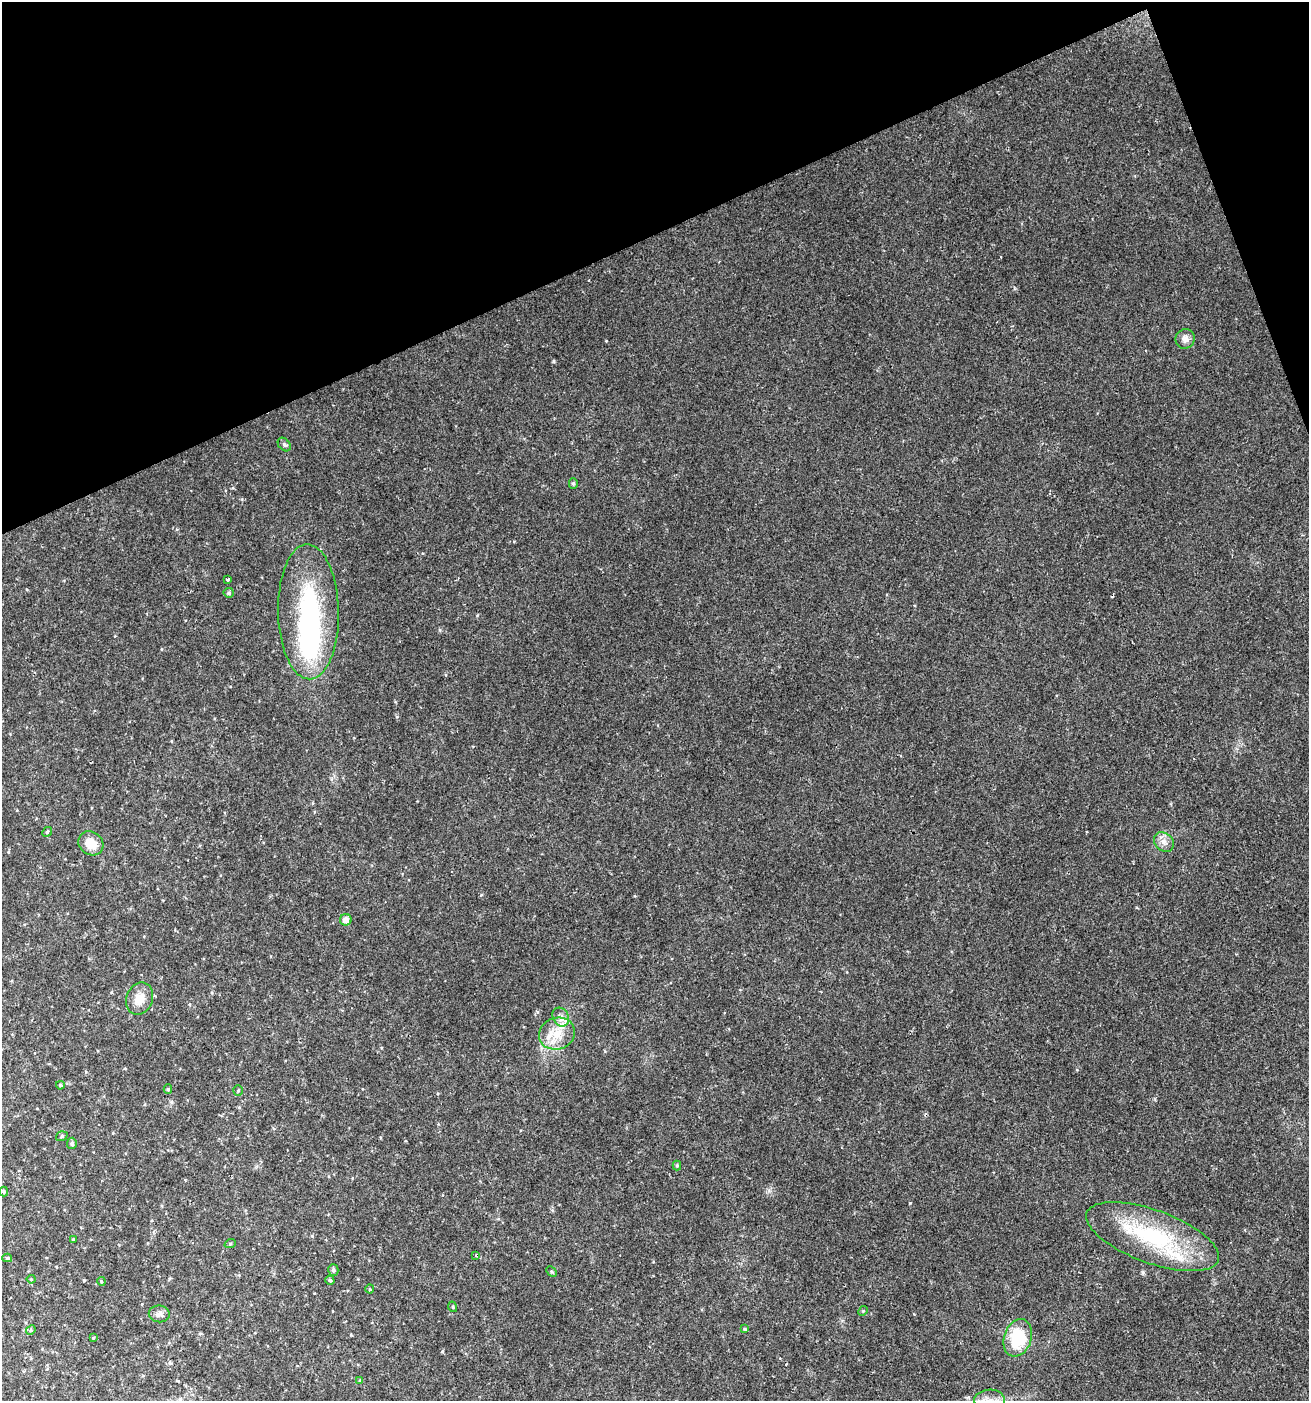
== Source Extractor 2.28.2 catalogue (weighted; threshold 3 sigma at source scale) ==
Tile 3 of 4 x 4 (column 3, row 1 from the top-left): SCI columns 2700-4006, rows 4201-5599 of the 5452 x 5599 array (HDU 1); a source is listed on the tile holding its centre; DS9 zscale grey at full resolution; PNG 1311 x 1403 px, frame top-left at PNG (2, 2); each listed source drawn as its Kron ellipse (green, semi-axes under 4 px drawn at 4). Shown black and unused: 19% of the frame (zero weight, under 2 of 3 exposures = <1% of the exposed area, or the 3 px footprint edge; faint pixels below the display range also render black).
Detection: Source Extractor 2.28.2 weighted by HDU 2 'WHT'; one run over the whole footprint, this tile lists its part. Background 0.04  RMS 0.0062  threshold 0.0277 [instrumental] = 3 sigma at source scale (4.5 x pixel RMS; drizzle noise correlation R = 1.50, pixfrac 1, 0.0396/0.0396 arcsec/px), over >= 5 px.
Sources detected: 44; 2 inside a brighter object's white glare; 1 cosmic-ray / hot-pixel residue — neither listed nor drawn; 1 inside a brighter listed object's ellipse — not listed separately; the other 40 listed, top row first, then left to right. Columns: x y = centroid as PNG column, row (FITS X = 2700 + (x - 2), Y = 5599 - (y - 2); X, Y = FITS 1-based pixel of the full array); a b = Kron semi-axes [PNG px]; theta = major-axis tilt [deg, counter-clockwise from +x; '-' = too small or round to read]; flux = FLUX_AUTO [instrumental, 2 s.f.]
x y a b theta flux
1185 339 10 9 - 3.7
284 444 8 5 -48 1.4
573 483 5 4 - 0.99
228 580 3 3 - 9.8
229 593 5 5 - 1.2
308 612 67 30 -89 87
47 832 5 4 - 0.84
1164 842 11 8 -39 3.8
91 843 13 11 -35 11
346 920 6 5 - 3.5
139 999 16 13 68 8.6
561 1017 10 7 -59 3.7
557 1034 18 15 20 13
60 1085 4 4 - 0.92
168 1089 4 4 - 0.83
238 1091 5 4 - 0.8
62 1136 6 4 19 1.1
72 1143 5 5 - 1.5
677 1165 5 4 - 0.8
4 1192 5 3 - 0.71
1153 1237 70 26 -20 68
73 1239 4 3 - 0.45
230 1244 6 3 19 0.65
476 1255 3 2 - 0.96
7 1258 5 4 - 0.84
333 1270 6 5 - 1.9
552 1271 6 4 -45 0.84
31 1279 4 4 - 0.62
330 1280 5 4 - 1.1
101 1281 4 3 - 0.66
370 1289 4 4 - 0.66
453 1307 5 3 - 0.66
863 1311 5 4 - 0.69
159 1314 10 8 -8 2.6
745 1329 4 4 - 0.59
31 1330 5 4 - 0.77
93 1338 4 3 - 0.58
1018 1338 19 13 71 32
360 1380 4 4 - 0.48
990 1400 15 11 2 6.5
Isophote crosses this tile's border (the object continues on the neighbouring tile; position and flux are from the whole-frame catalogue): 1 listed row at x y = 990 1400
Unlisted compact peaks at least as high as the median listed source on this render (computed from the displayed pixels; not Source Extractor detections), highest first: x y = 910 1203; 553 361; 481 895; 769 1191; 442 1351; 440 630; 351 1335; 312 1236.